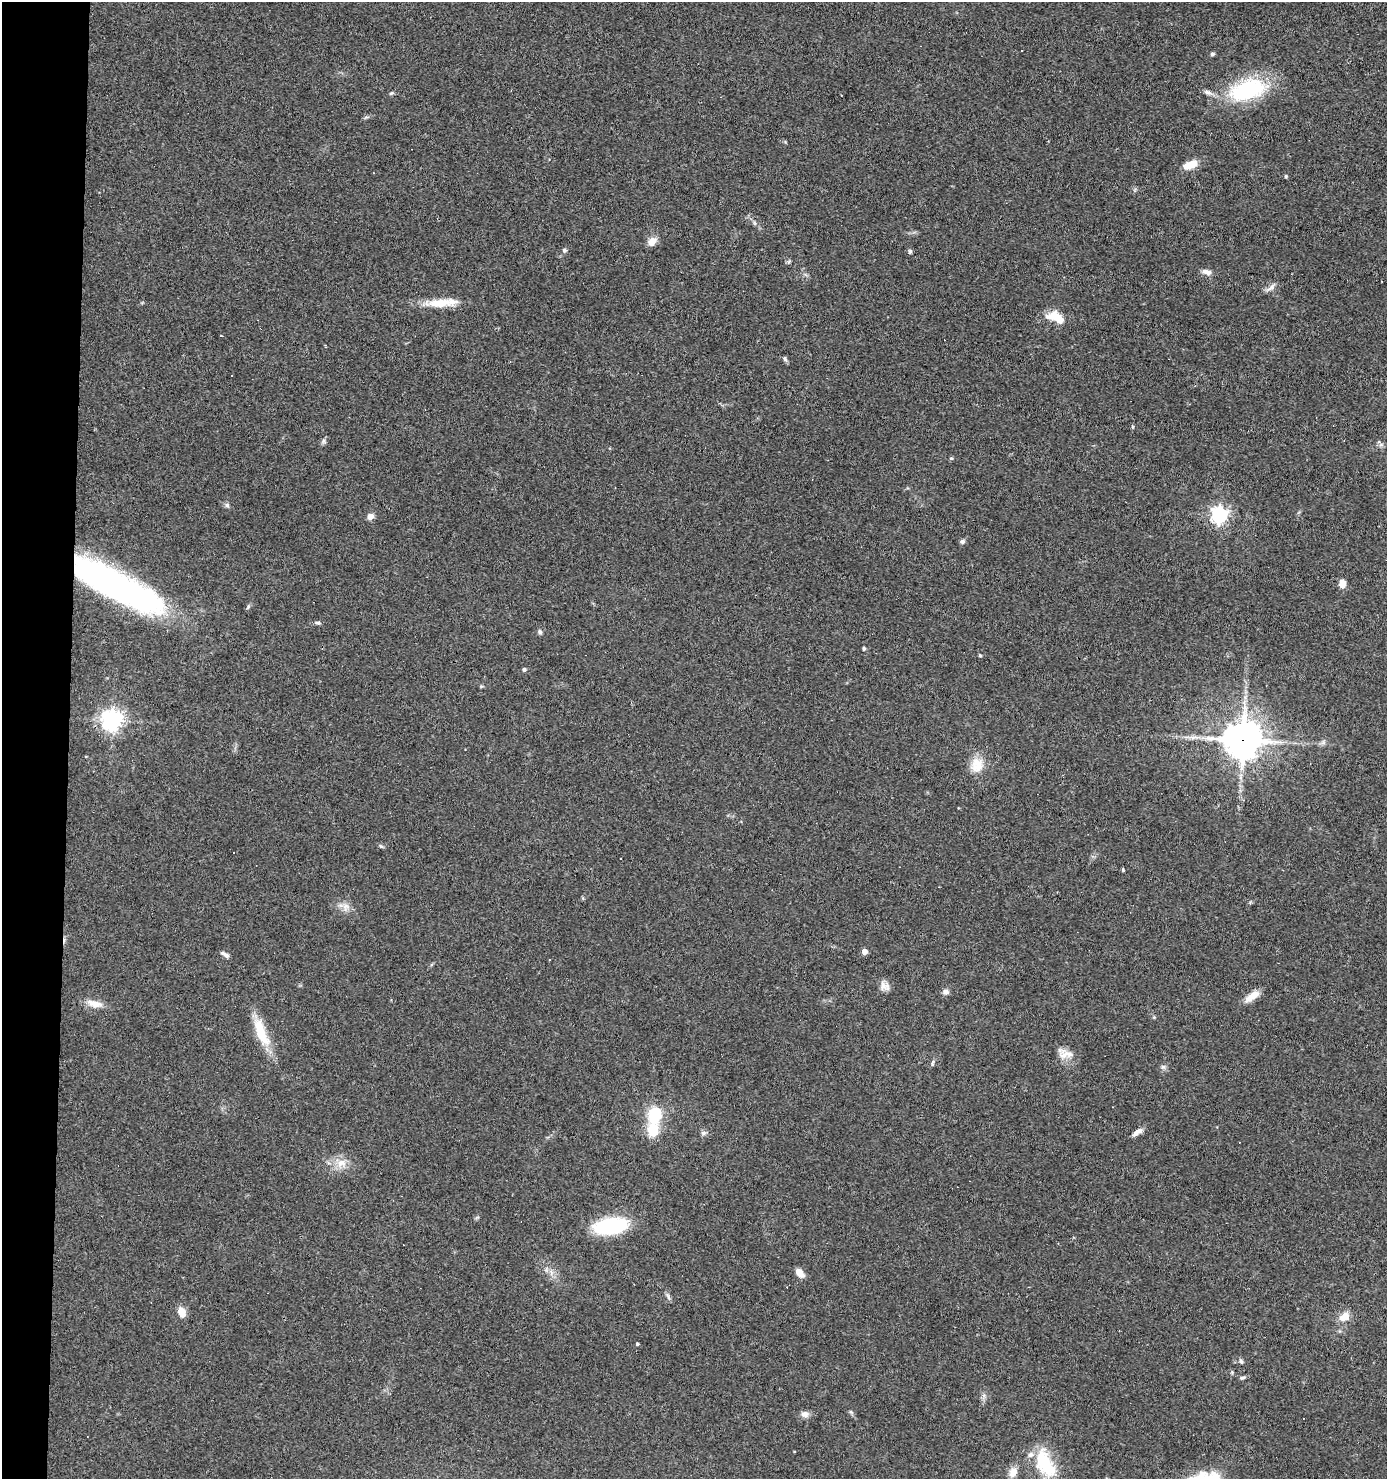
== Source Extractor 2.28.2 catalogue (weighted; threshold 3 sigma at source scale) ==
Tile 4 of 3 x 3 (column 1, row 2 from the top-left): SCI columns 100-1484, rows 1477-2953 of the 4453 x 4429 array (HDU 1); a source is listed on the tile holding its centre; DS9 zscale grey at full resolution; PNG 1389 x 1481 px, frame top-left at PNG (2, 2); no overlay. Shown black and unused: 5% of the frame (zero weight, under 3 of 4 exposures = <1% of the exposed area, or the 3 px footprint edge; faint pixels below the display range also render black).
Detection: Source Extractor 2.28.2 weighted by HDU 2 'WHT'; one run over the whole footprint, this tile lists its part. Background 0.0606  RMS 0.0051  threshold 0.0229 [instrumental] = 3 sigma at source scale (4.5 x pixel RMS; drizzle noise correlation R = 1.50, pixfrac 1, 0.05/0.05 arcsec/px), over >= 5 px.
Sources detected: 70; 4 cosmic-ray / hot-pixel residue — not listed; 2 inside a brighter listed object's ellipse — not listed separately; the other 64 listed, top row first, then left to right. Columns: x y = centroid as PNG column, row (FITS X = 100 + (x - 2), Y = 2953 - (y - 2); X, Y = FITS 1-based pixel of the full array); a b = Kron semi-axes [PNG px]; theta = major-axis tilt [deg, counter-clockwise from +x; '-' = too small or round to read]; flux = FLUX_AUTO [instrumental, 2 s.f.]
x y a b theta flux
1212 54 4 4 - 1
1247 90 46 24 17 44
391 93 6 5 - 0.75
1190 165 16 7 22 8.9
1286 176 4 4 - 0.58
754 223 6 4 -87 0.76
652 241 12 9 52 3.9
564 250 6 6 - 0.98
910 251 7 5 75 0.84
789 261 7 4 20 0.72
1206 272 14 6 -11 2.6
1271 287 17 5 41 2.1
440 303 36 11 3 12
1056 317 23 12 -21 9.3
221 336 3 2 - 0.45
785 359 8 5 -65 1.1
324 441 10 5 -71 1.1
951 458 5 4 - 0.64
227 505 6 6 - 1.1
1219 515 6 6 - 190
370 516 7 6 - 3.2
962 541 7 6 - 1.2
1342 583 8 7 - 4.1
116 585 97 24 -28 180
318 623 7 5 -8 1
540 632 6 5 - 1.1
864 649 4 4 - 0.93
980 655 4 3 - 0.7
524 669 5 4 - 1.1
112 720 7 7 - 330
1243 740 13 12 - 1100
977 765 20 17 84 9
381 846 6 5 - 0.81
620 858 2 2 - 0.59
1123 870 5 3 - 0.53
346 907 11 8 65 3.1
864 951 4 4 - 4.3
225 955 12 4 -32 1.6
885 986 13 11 -17 3.4
945 992 8 6 7 1.9
1252 996 21 8 35 5.4
94 1004 23 9 -13 5.4
261 1032 40 13 -68 16
1065 1053 23 12 -15 5.5
932 1063 9 4 71 0.98
1163 1067 7 5 -42 1.2
655 1115 13 10 79 23
653 1130 18 13 85 11
1137 1132 15 6 35 2.7
703 1133 8 6 14 1.3
341 1163 15 10 11 5.7
611 1226 29 14 7 42
551 1272 7 4 -72 1.5
800 1273 11 7 -45 4
668 1297 13 4 -66 1.2
182 1312 11 8 -69 5.1
1344 1317 15 10 34 5.5
637 1344 3 3 - 0.75
1241 1361 7 5 -52 1.1
1242 1378 7 5 9 1.1
851 1412 6 4 -71 0.74
805 1414 10 8 -12 2.5
1045 1464 38 20 -63 25
1013 1472 14 10 56 4.1
Overlapping masked pixels (flux is a lower limit): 2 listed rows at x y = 116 585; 1243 740